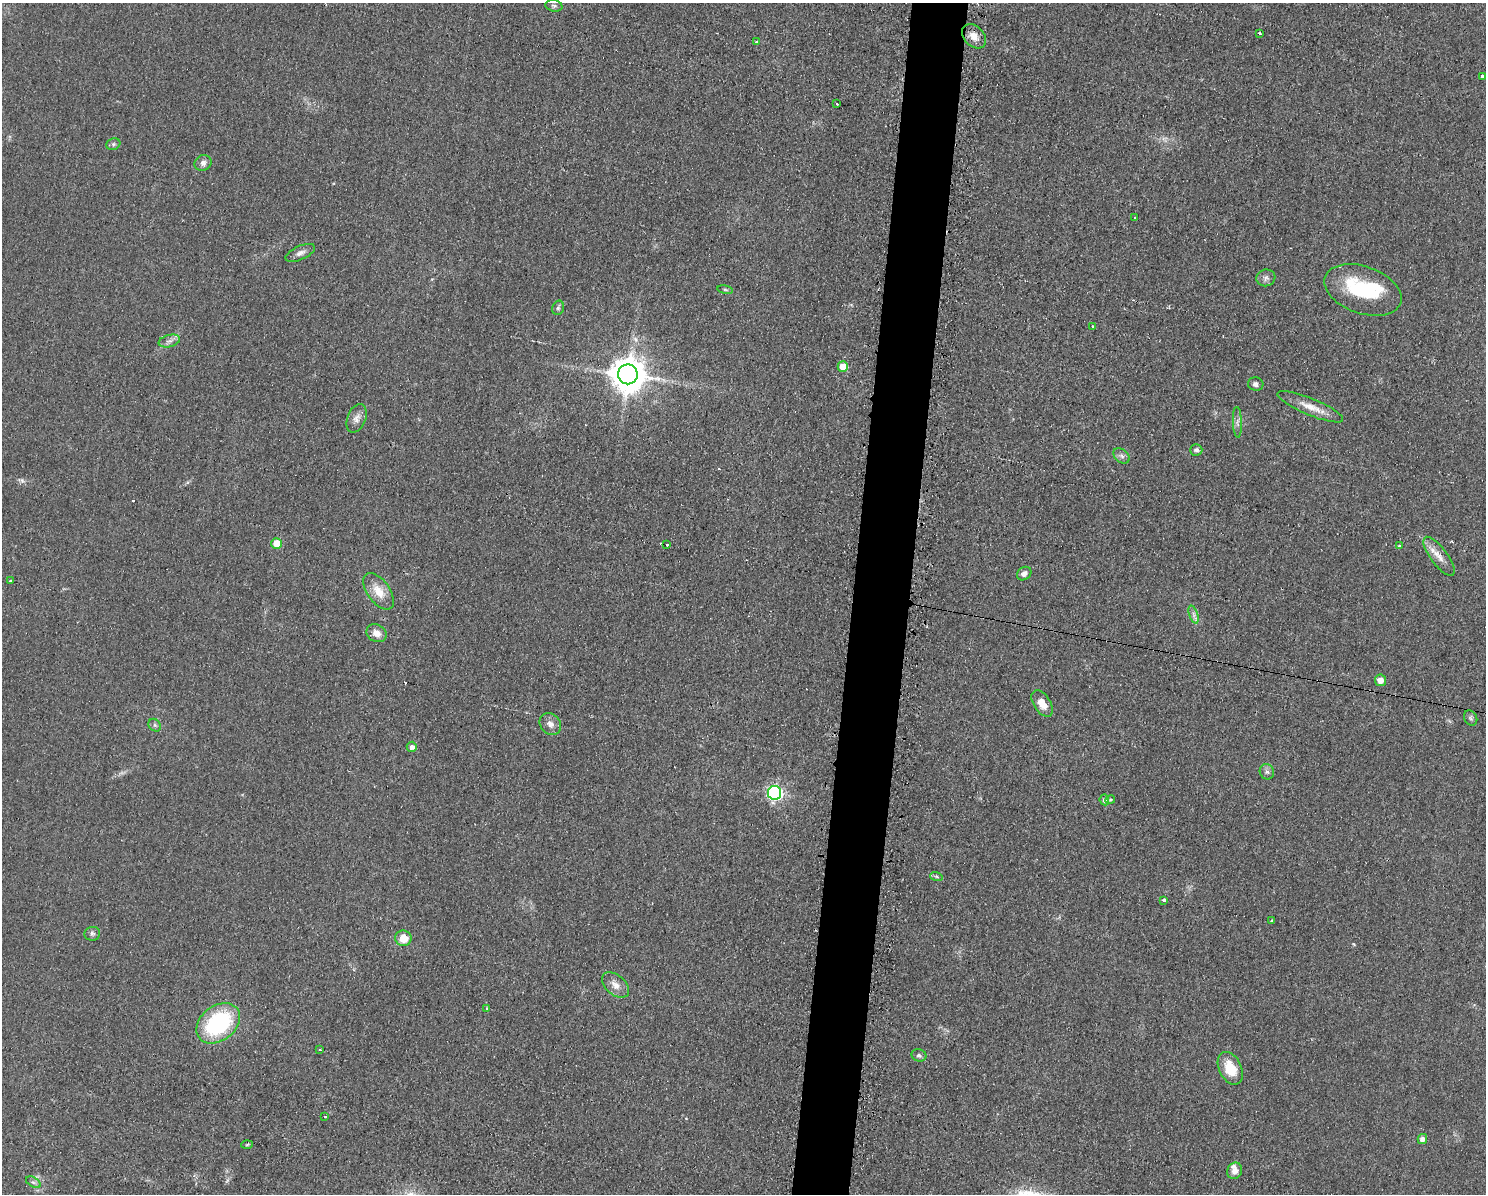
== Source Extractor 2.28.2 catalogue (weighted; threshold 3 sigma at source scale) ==
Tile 5 of 3 x 4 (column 2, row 2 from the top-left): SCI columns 1607-3090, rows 2387-3578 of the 4823 x 4771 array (HDU 1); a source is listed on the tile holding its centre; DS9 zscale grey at full resolution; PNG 1488 x 1196 px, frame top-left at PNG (2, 3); each listed source drawn as its Kron ellipse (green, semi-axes under 4 px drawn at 4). Shown black and unused: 4% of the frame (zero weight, under 2 of 3 exposures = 2% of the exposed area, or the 3 px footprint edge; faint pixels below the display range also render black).
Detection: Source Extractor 2.28.2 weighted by HDU 2 'WHT'; one run over the whole footprint, this tile lists its part. Background 0.0548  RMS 0.0099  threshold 0.0444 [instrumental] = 3 sigma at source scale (4.5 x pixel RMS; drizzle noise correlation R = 1.50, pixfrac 1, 0.05/0.05 arcsec/px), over >= 5 px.
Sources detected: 65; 1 inside a brighter object's white glare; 4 cosmic-ray / hot-pixel residue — neither listed nor drawn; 1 inside a brighter listed object's ellipse — not listed separately; the other 59 listed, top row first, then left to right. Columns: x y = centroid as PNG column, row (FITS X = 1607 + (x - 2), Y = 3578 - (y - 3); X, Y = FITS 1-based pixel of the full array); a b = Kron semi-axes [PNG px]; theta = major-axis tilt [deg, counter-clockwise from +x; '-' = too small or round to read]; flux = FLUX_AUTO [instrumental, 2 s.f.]
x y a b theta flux
554 6 8 5 -9 2.5
1260 33 4 3 - 3.3
974 36 14 10 -46 9.1
756 42 3 3 - 1.5
1482 77 4 4 - 9.6
837 104 3 2 - 1.5
113 144 7 5 22 2.1
203 163 8 7 - 4.6
1135 218 3 2 - 0.89
300 253 16 7 24 4.9
1266 278 9 8 - 3.9
725 290 8 4 -9 1.5
1363 290 40 23 -20 74
558 308 7 5 73 2.2
1093 327 3 2 - 2.1
169 341 11 6 15 4.2
843 367 5 5 - 19
628 374 10 10 - 2200
1256 384 7 6 - 3.3
1310 407 35 8 -22 14
357 418 15 9 67 6.5
1237 422 15 4 -88 3.6
1196 450 6 5 - 2.6
1122 456 9 6 -41 3.4
277 543 5 5 - 24
667 545 3 3 - 3.4
1399 546 4 2 - 1.1
1439 556 23 8 -53 11
1024 574 8 6 38 4.2
10 581 3 2 - 2.1
379 591 21 11 -54 16
1194 615 9 4 -71 3.3
376 633 10 8 -31 7.8
1380 680 5 5 - 8.8
1042 703 15 8 -57 12
1471 718 8 6 -59 2.2
550 724 12 10 -49 6.2
155 725 7 5 -46 2.1
412 747 5 5 - 4.3
1267 772 8 7 - 3.1
775 793 7 6 - 220
1104 800 5 4 - 3.2
1110 800 5 4 - 1.4
936 876 6 4 -19 1.5
1164 900 4 3 - 9
1272 921 3 3 - 2.4
92 934 8 7 - 2.8
403 938 8 8 - 15
615 985 16 10 -41 8.5
487 1008 4 3 - 1.3
218 1023 24 17 37 100
320 1050 3 2 - 1.4
919 1055 7 6 - 2.7
1230 1068 17 11 -64 25
325 1116 3 2 - 1.6
1422 1139 5 5 - 5.7
247 1144 5 3 - 1.1
1235 1171 8 7 - 6.4
33 1182 8 5 -30 2.3